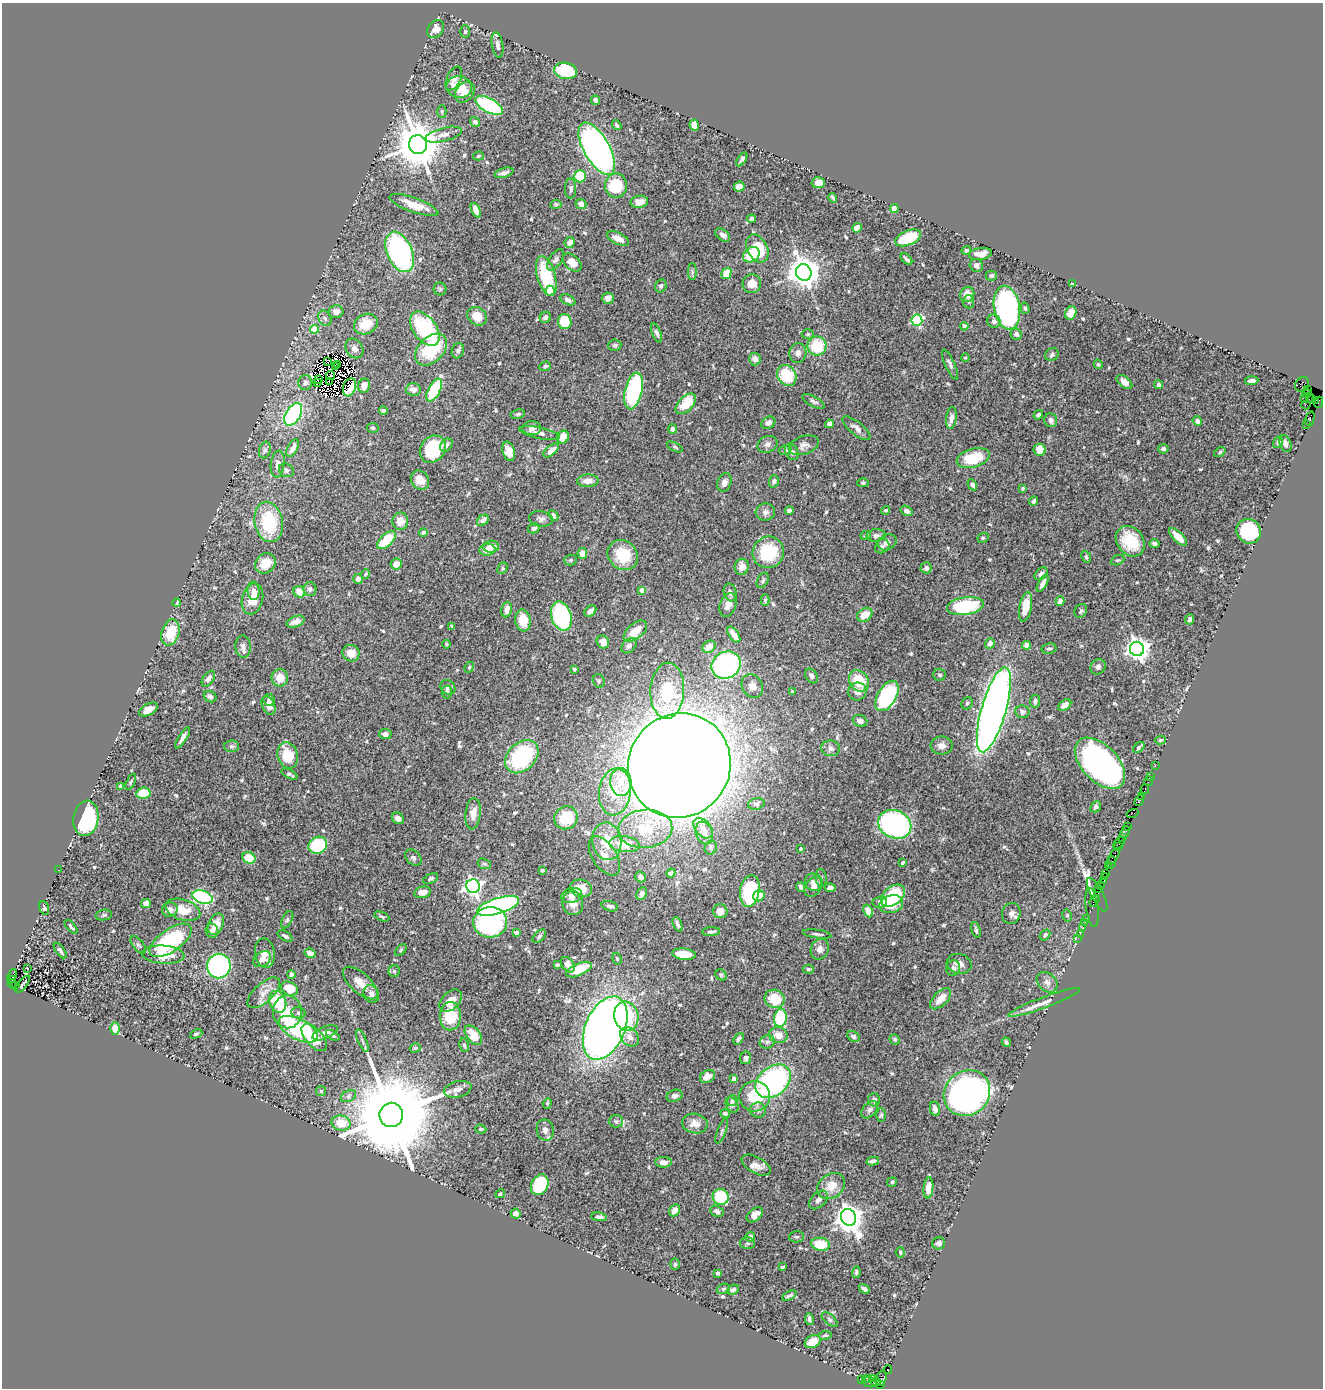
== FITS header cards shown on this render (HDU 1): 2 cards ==
NAXIS1  =                 1321
NAXIS2  =                 1386

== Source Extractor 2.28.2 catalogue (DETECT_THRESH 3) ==
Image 1321 x 1386 px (HDU 1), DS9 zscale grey, 1 PNG px = 1 image px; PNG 1325 x 1390 px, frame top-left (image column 1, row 1386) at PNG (2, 3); each listed source drawn as its Kron ellipse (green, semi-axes under 4 px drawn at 4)
Background 0.818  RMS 0.039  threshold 0.117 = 3 sigma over >= 5 px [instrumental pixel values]
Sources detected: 606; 13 with non-positive FLUX_AUTO (blend fragments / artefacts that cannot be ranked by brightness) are neither listed nor drawn; of the other 593, the 500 brightest by FLUX_AUTO listed and drawn (93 fainter detections omitted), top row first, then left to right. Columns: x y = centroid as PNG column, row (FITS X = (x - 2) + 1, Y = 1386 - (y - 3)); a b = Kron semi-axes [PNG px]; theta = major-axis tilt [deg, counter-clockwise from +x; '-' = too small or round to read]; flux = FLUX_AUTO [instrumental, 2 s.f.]
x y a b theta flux
436 29 10 7 51 19
465 31 6 5 - 4.1
497 45 13 5 -81 11
566 71 11 8 -11 180
454 79 12 7 65 13
459 87 13 11 -5 46
465 92 11 8 51 21
595 100 5 4 - 7.5
489 105 15 7 -29 390
442 111 6 4 -89 4
475 122 5 4 - 7.7
617 125 5 4 - 3.8
694 125 5 4 - 21
444 135 19 6 14 17
418 145 9 9 - 11000
597 149 29 12 -60 1300
478 156 5 4 - 3.6
742 159 8 3 58 5.5
504 173 10 4 17 10
580 176 6 6 - 77
818 183 6 5 - 19
616 186 12 11 - 110
739 187 5 5 - 19
571 189 10 5 -89 7.1
833 198 5 3 - 4.1
639 202 9 6 9 21
556 204 5 4 - 4.3
581 204 5 5 - 16
414 205 26 7 -20 46
894 208 4 4 - 41
476 210 8 4 -63 22
752 219 4 4 - 8
857 228 5 4 - 21
723 235 8 5 -39 9.6
618 238 12 5 -25 26
908 238 14 7 22 120
570 242 5 5 - 19
757 248 15 10 -63 90
966 250 5 4 - 5.5
400 252 21 12 -67 490
980 254 11 6 8 23
751 255 9 7 38 81
906 259 7 3 -43 6.2
555 260 12 6 57 9
572 262 11 7 -42 32
976 265 7 6 - 11
692 272 8 4 90 5.3
804 272 8 7 - 4500
726 273 6 4 59 52
546 276 20 9 -74 130
991 276 6 5 - 6.8
752 284 9 9 - 29
1072 284 4 3 - 4.3
661 286 6 5 - 6.2
440 289 6 6 - 4.9
550 291 5 4 - 49
967 294 8 7 - 27
608 298 6 5 - 11
568 300 8 4 -28 8.5
969 302 6 5 - 5.7
1007 308 22 13 -80 560
1025 308 5 4 - 4.2
336 312 7 6 - 17
1071 313 7 5 68 27
477 316 10 8 -34 42
545 317 6 5 - 7.9
325 318 8 6 -61 8.7
917 320 5 5 - 270
994 321 7 6 - 10
565 322 7 6 - 71
366 324 12 9 27 52
964 326 4 4 - 11
315 329 4 4 - 69
425 329 19 11 -54 230
657 333 10 4 -68 7.2
808 334 6 5 - 4.5
1016 334 6 5 - 6.4
615 345 6 5 - 5.8
817 346 9 9 - 100
354 348 10 8 -56 13
431 350 19 12 45 130
458 351 8 6 71 8.1
798 353 10 8 79 15
1052 355 7 6 - 5.7
965 358 4 4 - 3.5
755 359 6 6 - 14
328 362 2 2 - 3.5
338 364 3 2 - 10
950 364 16 5 -65 9.4
1098 364 5 4 - 4
545 366 6 4 18 4.5
335 367 3 2 - 5.1
787 375 11 9 -54 110
330 376 4 2 - 5.7
318 379 3 2 - 7.2
329 381 3 3 - 7.2
1251 381 7 3 4 9.8
317 382 3 2 - 5.7
1124 382 9 5 -40 13
305 383 7 7 - 7
1302 384 8 6 51 160
1159 385 4 4 - 4.8
364 386 7 6 - 17
349 387 9 6 75 6.2
1307 389 3 2 - 26
413 390 7 6 - 14
434 390 12 6 62 130
634 391 19 8 77 330
1307 394 4 2 - 36
1305 398 2 2 - 9.5
1310 398 4 2 - 6.5
1316 400 3 2 - 14
813 401 12 5 -29 7.2
1318 402 6 2 70 17
686 404 12 7 46 66
1306 405 4 2 - 19
383 411 4 3 - 5.6
293 414 12 7 58 320
518 414 7 4 10 4.6
1038 415 5 4 - 6.4
951 418 11 5 82 13
1310 419 7 3 77 170
1051 420 7 6 - 13
1197 421 5 4 - 9.8
768 423 7 5 33 12
830 424 4 4 - 15
1307 425 3 2 - 10
373 428 6 5 - 5.5
532 428 9 7 0 15
856 428 17 6 -39 13
673 429 5 4 - 8.1
539 433 21 5 -12 15
563 437 7 5 56 36
1278 442 6 5 - 5.2
767 444 10 8 24 12
1285 444 9 5 -71 11
446 445 7 5 47 8.4
804 445 15 9 20 15
675 447 8 4 -26 4.1
293 448 9 5 61 17
433 449 14 12 51 130
1163 449 5 4 - 6.8
265 450 8 6 74 6.7
551 450 9 4 38 17
785 450 6 4 20 3.9
1040 450 6 6 - 31
509 451 10 6 -72 33
792 452 8 6 -61 7.2
1220 452 6 4 38 3.7
973 458 17 9 16 110
278 464 13 7 84 15
286 470 8 6 -35 7.1
420 480 10 8 -53 33
588 481 11 6 2 17
774 481 6 5 - 5.9
724 482 9 6 71 12
863 483 5 4 - 4.1
972 485 6 4 -62 6.6
1023 488 4 3 - 3.6
1034 501 5 3 - 6.4
789 510 4 4 - 6.4
886 510 4 4 - 4.4
907 511 6 4 -32 8.6
765 512 10 8 14 12
554 516 5 4 - 8.1
541 519 12 7 -10 11
483 520 7 4 40 12
400 521 8 8 - 29
269 522 20 14 -79 160
534 528 6 5 - 9
1249 531 13 12 - 260
423 532 4 3 - 5.7
866 535 5 4 - 3.9
876 535 9 6 5 8.1
1178 537 11 5 -44 27
983 538 6 4 21 3.9
387 540 11 6 43 84
1130 541 16 13 -52 93
887 542 10 7 29 14
1154 544 5 4 - 7.4
491 546 8 6 4 22
882 546 8 6 39 7
487 550 8 6 7 33
768 552 16 15 - 120
582 554 5 4 - 28
623 555 16 14 -43 89
1086 557 6 4 -68 4.2
570 560 6 5 - 5.2
1117 560 7 4 24 4.5
265 563 11 9 42 50
396 564 6 5 - 23
742 567 8 7 - 23
502 568 6 4 64 4
926 568 5 5 - 8.8
366 574 5 3 - 4.9
1041 574 7 5 43 8
358 579 5 4 - 13
763 580 8 5 61 5.6
1043 583 9 4 60 12
310 589 7 6 - 8.9
642 590 4 4 - 20
253 591 9 6 -84 12
299 592 6 5 - 39
730 592 9 6 -74 11
252 599 15 10 76 51
765 600 6 4 89 4.6
1060 601 5 4 - 14
177 603 4 3 - 6.7
728 605 12 8 70 20
965 606 18 9 9 180
1025 607 15 6 79 57
507 610 8 5 78 17
590 611 6 5 - 13
1081 611 7 6 - 5.1
865 615 8 6 37 33
561 616 15 10 -74 310
1190 619 5 4 - 6.3
523 620 11 7 -82 47
296 622 9 5 19 22
452 626 3 3 - 6.1
635 631 14 7 39 44
170 632 13 8 73 83
734 634 9 4 -55 27
603 642 7 6 - 15
990 643 5 5 - 14
446 644 4 3 - 4.4
1027 645 4 4 - 39
629 646 8 6 47 10
243 647 11 7 -87 13
709 647 7 5 35 25
1049 648 7 5 11 5.5
1137 649 7 7 - 2000
351 653 9 8 - 28
726 665 15 13 30 530
469 667 6 4 67 3.9
1098 667 8 7 - 9.8
574 669 4 3 - 4.7
940 675 6 6 - 6.1
811 676 8 5 -58 7.3
280 678 8 8 - 34
208 679 9 5 55 9.6
599 681 7 5 -68 5.6
859 681 11 9 -56 76
752 686 12 10 -60 21
448 687 8 6 -39 8.4
667 691 28 17 87 110
857 691 9 9 - 15
447 692 6 5 - 8.4
793 692 4 3 - 4.6
887 696 17 9 60 290
210 697 7 5 -28 7.1
269 700 6 5 - 8.9
1035 701 6 5 - 9.1
967 703 6 5 - 5.8
1065 705 7 4 36 22
268 706 10 6 -65 14
148 709 10 5 31 22
994 710 44 12 74 3000
1022 712 7 6 - 10
860 721 7 6 - 11
385 734 6 5 - 10
183 738 12 4 58 15
1160 740 6 4 8 4.1
232 746 7 5 0 5.8
942 746 11 9 0 16
1139 747 7 3 42 5.6
831 748 9 8 - 12
288 755 13 10 -73 67
522 757 19 14 44 270
1100 763 31 18 -46 1100
1155 765 3 2 - 32
679 766 53 50 55 12000
289 774 9 4 -28 6.6
1150 776 2 2 - 17
1148 781 5 2 - 39
131 782 8 3 66 4.3
621 782 14 10 -86 36
121 786 4 4 - 6.3
1145 789 5 3 - 55
615 792 23 16 83 69
143 793 7 5 12 51
1141 796 2 2 - 31
1139 801 6 3 58 82
756 804 8 5 13 6.5
1096 807 6 5 - 5.6
1133 813 6 2 17 25
473 814 16 7 85 20
86 818 18 12 81 330
398 818 6 5 - 16
566 818 12 11 - 110
895 824 17 14 -23 620
1128 827 3 2 - 35
703 828 12 7 -47 19
645 829 27 19 5 100
1125 832 6 3 63 77
704 833 11 8 -68 19
1122 837 4 2 - 51
607 841 19 14 -82 75
1119 843 7 3 45 63
624 844 15 8 -7 68
318 845 9 8 - 170
1119 847 3 2 - 90
711 848 7 6 - 6.6
800 849 3 3 - 4.2
604 856 22 12 -57 38
1114 856 9 3 57 96
249 858 7 5 -26 67
413 858 9 7 -45 7.6
1111 862 6 3 74 110
902 863 4 3 - 5.1
484 864 7 5 -20 4.5
1108 866 3 2 - 23
58 870 2 2 - 5.2
542 870 4 3 - 4.4
671 873 5 4 - 8.2
1106 873 2 2 - 12
640 877 5 5 - 9.2
1104 877 4 3 - 71
431 878 8 4 24 5.2
821 878 9 5 -83 6.2
1104 881 4 3 - 41
813 882 9 8 - 13
1100 885 4 2 - 69
473 886 7 7 - 980
801 887 5 3 - 7.6
814 887 11 7 54 19
581 888 11 8 -12 46
830 888 5 4 - 11
1099 889 4 2 - 28
750 891 16 9 80 200
422 892 9 5 13 21
642 894 6 5 - 14
572 895 10 7 14 19
1097 895 19 6 -62 190
759 896 6 5 - 57
893 896 13 9 38 130
202 897 10 6 -18 460
1094 901 6 3 58 120
880 902 7 5 5 18
146 903 5 4 - 21
573 903 12 10 -80 30
891 904 12 8 18 47
498 906 22 7 18 670
610 906 8 5 -17 8.2
1092 907 20 6 -82 77
44 908 7 4 -74 6.1
170 910 8 7 - 9.3
183 910 18 10 -18 47
720 911 7 7 - 19
868 911 6 4 -66 27
1011 913 10 9 - 13
104 915 8 5 10 4.7
1067 915 6 5 - 5.1
382 917 8 4 -21 5.2
1087 918 3 3 - 48
287 920 9 5 64 6.2
490 922 17 15 3 420
1085 922 2 2 - 12
216 924 11 7 64 33
678 924 8 4 -67 6.9
71 927 8 3 -46 5
1083 928 4 3 - 72
976 930 8 4 -75 5.7
212 931 7 6 - 8.9
711 932 9 4 3 6.5
516 933 4 4 - 17
817 934 14 3 -8 5.8
1045 935 6 4 48 5.8
1080 935 2 2 - 8.5
285 936 8 4 -32 7.8
539 936 8 5 46 5.4
1078 938 3 2 - 10
170 940 24 11 35 260
138 945 10 5 -50 6
820 949 11 8 64 14
60 950 9 4 -55 6.8
401 950 7 4 45 3.9
265 953 15 9 -82 23
310 953 6 4 -30 14
684 954 12 5 -7 45
163 955 21 9 -4 50
262 959 10 7 37 11
617 959 6 4 -73 4.1
959 964 12 10 -14 18
557 965 4 3 - 4.6
568 965 8 6 -54 21
219 966 12 11 - 580
27 968 3 2 - 5.2
953 968 7 7 - 7.5
808 969 5 4 - 3.7
579 970 13 6 23 74
394 971 6 5 - 6.3
291 974 4 4 - 5.6
721 975 6 5 - 4.1
12 976 7 3 70 300
12 980 3 3 - 140
1047 982 11 8 -44 13
12 983 4 3 - 98
360 983 21 10 -42 32
23 984 10 3 53 5
15 985 3 2 - 180
289 989 9 6 -30 48
264 993 20 9 43 28
371 994 9 7 -62 14
775 999 10 9 - 65
941 999 13 7 45 27
451 1001 13 8 45 28
278 1002 11 8 -71 120
1044 1002 38 5 20 24
287 1012 16 14 -89 69
299 1013 7 5 -11 6
450 1016 14 10 88 81
626 1016 15 12 -77 100
780 1018 9 6 83 160
115 1028 6 5 - 29
605 1028 33 19 66 2500
298 1029 21 10 -27 270
325 1033 13 6 23 12
196 1034 6 4 24 5.3
333 1035 8 4 -33 5.3
473 1035 11 6 -53 52
778 1035 9 8 - 29
853 1036 7 5 -30 6.5
314 1037 17 8 -49 47
630 1037 11 8 -48 19
739 1039 6 4 54 5.7
895 1039 5 5 - 4.5
362 1041 12 3 -66 6.1
767 1042 7 6 - 8.4
1006 1042 5 3 - 5.5
464 1045 7 4 -80 4.9
415 1048 5 4 - 4.5
746 1058 6 5 - 6.2
707 1076 8 6 30 22
734 1079 4 4 - 15
773 1081 20 14 41 490
458 1089 14 8 14 17
321 1091 5 5 - 3.6
967 1093 24 22 41 1200
348 1096 8 5 28 7.6
675 1096 8 6 20 7.5
755 1096 15 15 - 86
732 1100 5 5 - 5.7
874 1100 6 6 - 7.9
547 1103 5 4 - 3.6
732 1105 8 6 -63 7.1
935 1109 7 5 -78 17
758 1110 8 7 - 11
870 1110 10 6 48 8.4
725 1113 5 4 - 4.3
391 1115 12 11 - 69000
881 1115 6 4 88 4.6
616 1121 7 6 - 6.5
341 1123 9 7 -12 51
695 1124 13 10 -9 21
481 1129 6 4 -20 3.8
545 1130 11 8 -79 13
722 1131 13 4 70 6.3
873 1161 6 4 13 9
663 1162 8 5 1 17
756 1165 16 8 -29 19
892 1182 5 5 - 3.8
540 1185 11 8 61 170
831 1186 15 12 37 44
928 1188 10 5 85 26
500 1194 5 3 - 4.3
721 1197 8 7 - 150
818 1200 11 7 44 13
675 1210 6 5 - 18
717 1211 7 5 -26 8.2
516 1214 5 5 - 13
755 1215 9 6 40 23
599 1217 8 4 -8 8
849 1217 8 7 - 3100
750 1237 5 5 - 11
796 1237 7 5 1 4.1
747 1243 7 6 - 6
939 1243 6 6 - 10
820 1244 9 6 -9 71
900 1252 5 4 - 3.9
675 1264 6 4 87 3.7
782 1267 4 3 - 4.1
856 1272 6 3 86 4.1
718 1273 4 4 - 6.2
723 1289 6 5 - 4.9
864 1289 5 3 - 6.4
733 1290 6 5 - 8.4
789 1296 8 3 26 6.1
809 1319 6 4 -82 7.3
830 1319 9 5 -41 5.9
825 1335 6 4 9 3.9
813 1341 8 6 28 29
888 1370 4 3 - 410
867 1378 3 2 - 20
872 1378 3 2 - 19
881 1378 7 5 72 86
861 1379 3 3 - 47
869 1382 8 4 -22 130
875 1382 5 3 - 110
881 1384 4 2 - 36
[93 fainter detections neither listed nor drawn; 13 non-positive-flux detections neither listed nor drawn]